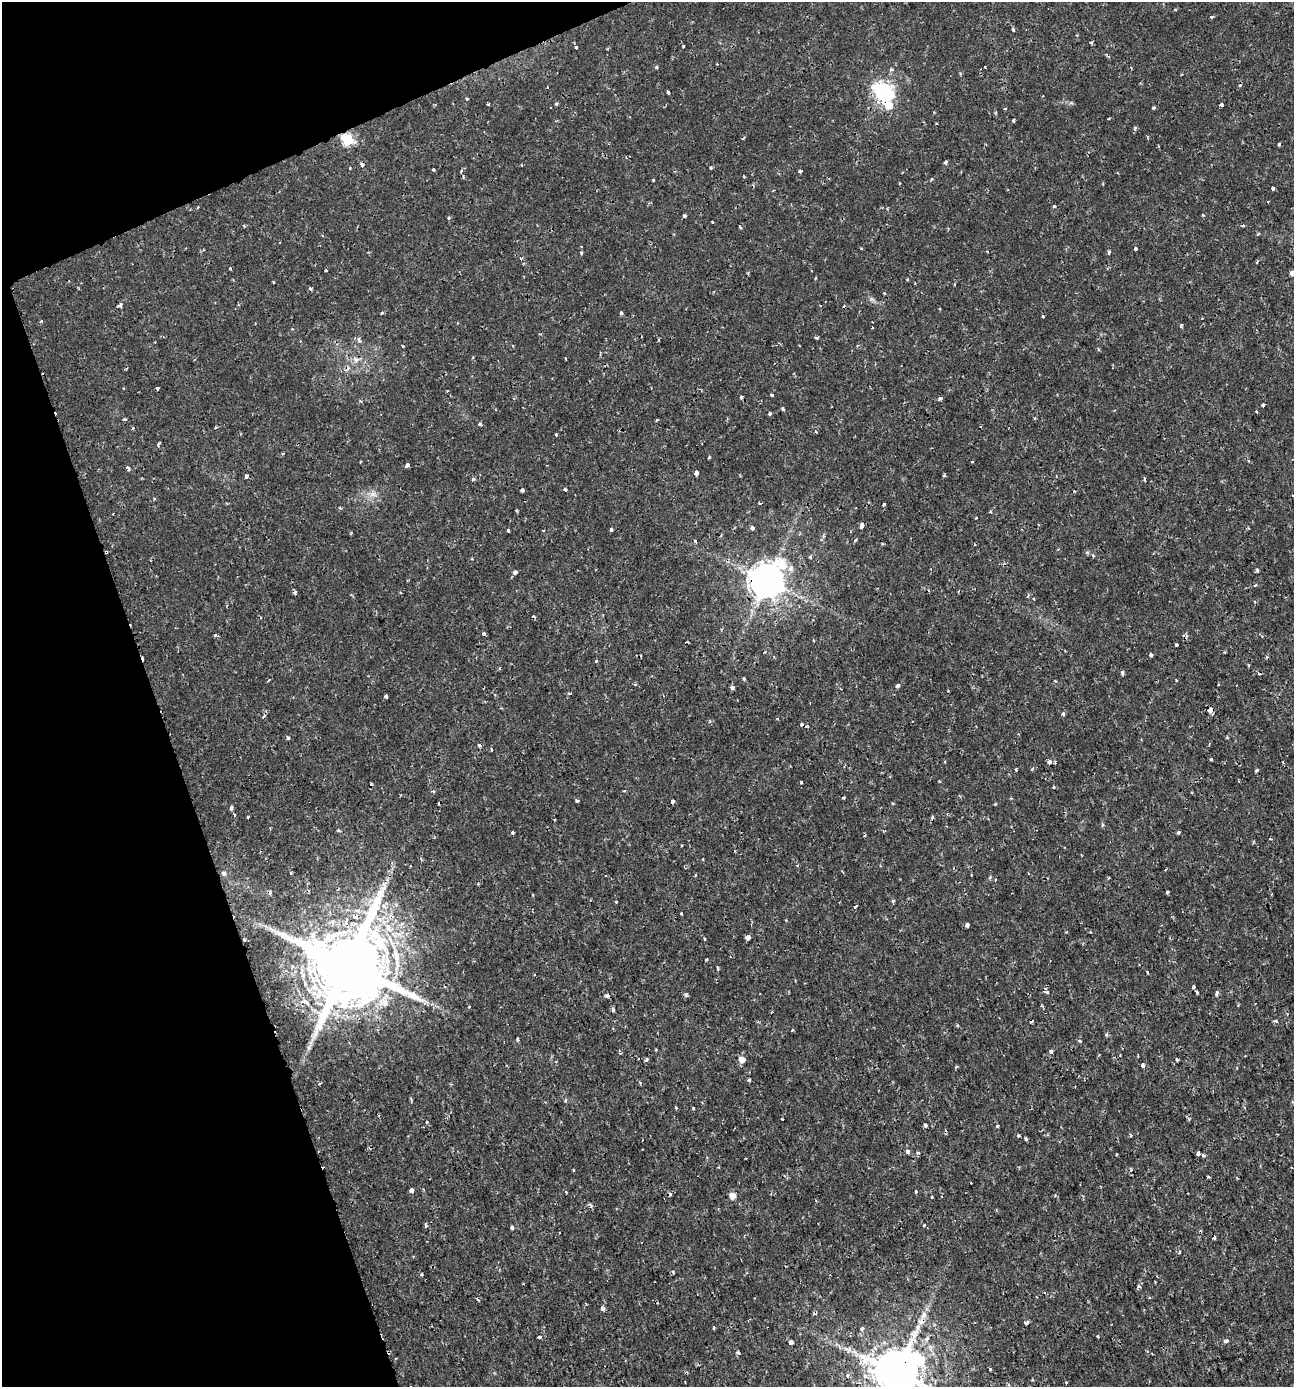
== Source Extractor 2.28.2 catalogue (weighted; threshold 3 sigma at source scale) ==
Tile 5 of 4 x 4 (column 1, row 2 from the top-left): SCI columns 136-1427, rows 2770-4154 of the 5388 x 5543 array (HDU 1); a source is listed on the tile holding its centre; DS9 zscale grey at full resolution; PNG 1296 x 1389 px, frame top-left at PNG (2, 2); no overlay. Shown black and unused: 18% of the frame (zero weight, under 2 of 3 exposures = <1% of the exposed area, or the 3 px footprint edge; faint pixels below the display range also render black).
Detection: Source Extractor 2.28.2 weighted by HDU 2 'WHT'; one run over the whole footprint, this tile lists its part. Background 0.00175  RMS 0.001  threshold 0.00458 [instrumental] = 3 sigma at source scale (4.5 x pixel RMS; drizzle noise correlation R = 1.50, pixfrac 1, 0.0396/0.0396 arcsec/px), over >= 5 px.
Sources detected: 267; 36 cosmic-ray / hot-pixel residue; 1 long thin detection or spike segment (spike, bleed or trail) — not listed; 1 inside a brighter listed object's ellipse — not listed separately; the other 229 listed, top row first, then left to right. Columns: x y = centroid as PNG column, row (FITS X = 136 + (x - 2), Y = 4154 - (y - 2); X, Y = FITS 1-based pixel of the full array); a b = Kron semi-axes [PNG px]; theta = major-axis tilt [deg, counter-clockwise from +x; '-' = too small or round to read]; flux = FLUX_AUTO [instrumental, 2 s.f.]
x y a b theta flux
1212 17 3 3 - 0.25
1013 30 5 4 - 0.15
1091 43 5 3 - 0.11
683 46 3 2 - 0.11
576 47 3 3 - 0.12
985 67 3 3 - 0.12
656 68 4 3 - 0.21
547 87 3 2 - 0.069
668 92 4 3 - 0.18
883 92 8 7 - 40
467 99 3 3 - 0.3
488 104 3 3 - 0.19
556 104 3 3 - 0.29
1221 104 3 3 - 0.72
888 105 8 6 -39 2.7
1005 108 4 2 - 0.096
1154 108 4 3 - 0.14
996 112 4 3 - 0.1
1109 118 3 2 - 0.13
1014 121 3 3 - 0.15
1135 128 6 4 46 0.16
348 140 6 6 - 8.9
1279 144 3 3 - 0.19
946 162 4 3 - 0.29
362 164 4 3 - 0.82
522 165 3 2 - 0.08
350 168 4 2 - 0.076
710 168 3 2 - 0.15
433 170 3 3 - 0.15
461 171 4 3 - 0.18
800 171 4 3 - 0.4
744 176 3 2 - 0.12
931 179 3 3 - 0.18
654 180 4 2 - 0.086
1273 188 3 3 - 0.19
1054 206 3 3 - 0.13
1203 215 4 3 - 0.11
685 216 4 3 - 0.17
449 218 4 3 - 0.15
712 222 3 2 - 0.11
244 226 4 3 - 0.1
740 227 4 3 - 0.19
1258 234 4 3 - 0.099
1135 248 4 3 - 0.24
1109 252 4 3 - 0.26
581 253 4 3 - 0.13
521 259 4 4 - 0.15
230 269 3 3 - 0.11
326 270 3 3 - 0.39
1292 273 6 5 - 0.34
815 278 4 3 - 0.082
310 289 4 4 - 0.2
120 305 6 5 - 0.28
382 313 4 3 - 0.16
621 313 3 3 - 0.27
1043 316 3 3 - 0.16
41 321 5 3 - 0.097
1181 325 4 3 - 0.15
872 328 3 2 - 0.099
816 337 4 3 - 0.26
359 340 7 5 -73 0.32
565 358 3 3 - 0.19
356 360 9 7 -45 0.46
157 388 3 3 - 0.43
771 395 4 2 - 0.11
940 398 5 4 - 0.23
1263 405 3 3 - 0.26
783 409 4 3 - 0.2
770 414 4 3 - 0.23
125 419 5 3 - 0.11
657 420 3 3 - 0.11
480 424 4 3 - 0.24
216 427 5 2 - 0.11
132 428 3 3 - 0.19
815 431 4 2 - 0.09
556 435 3 3 - 0.27
159 444 6 3 53 0.16
709 457 4 3 - 0.1
1249 461 4 3 - 0.11
407 465 4 3 - 0.72
128 468 5 4 - 0.26
696 472 4 3 - 0.81
944 475 4 3 - 0.16
246 476 4 4 - 0.23
473 479 5 4 - 0.18
565 489 4 3 - 0.19
522 490 3 3 - 0.2
373 494 8 6 -44 0.42
759 503 3 3 - 0.26
884 504 3 3 - 0.21
340 508 4 3 - 0.11
516 510 3 3 - 0.21
990 512 4 3 - 0.13
862 525 4 3 - 0.66
752 528 4 3 - 0.48
611 529 4 3 - 0.31
508 531 3 3 - 0.16
855 539 3 3 - 0.35
695 541 4 3 - 0.14
106 552 4 2 - 0.24
1093 555 5 3 - 0.12
810 557 4 4 - 0.16
791 568 9 7 67 0.5
1257 570 6 3 -58 0.19
515 572 4 3 - 0.47
767 580 10 10 - 240
1255 602 4 3 - 0.13
483 634 3 3 - 0.37
813 640 3 2 - 0.094
1176 645 4 3 - 0.24
1151 655 3 3 - 0.53
596 661 3 3 - 0.16
1122 672 4 3 - 0.52
743 678 5 3 - 0.11
1176 680 3 3 - 0.12
897 686 4 4 - 0.29
732 688 5 4 - 0.38
570 693 5 2 - 0.11
386 697 3 3 - 0.26
1210 709 5 4 - 0.86
1063 714 5 4 - 0.17
801 724 3 3 - 0.4
288 738 4 3 - 0.16
1211 759 3 3 - 0.13
1049 762 5 4 - 0.35
1016 770 3 3 - 0.18
1257 770 4 3 - 0.18
801 782 3 3 - 0.19
1054 787 4 3 - 0.14
433 791 4 3 - 0.11
624 791 4 2 - 0.085
577 801 3 3 - 0.34
672 801 4 3 - 0.41
231 808 4 3 - 0.42
947 814 4 3 - 0.099
235 815 4 3 - 0.081
248 817 3 3 - 0.29
932 817 4 3 - 0.21
1102 825 5 4 - 0.15
270 828 2 2 - 0.069
338 830 4 3 - 0.17
1178 832 3 3 - 0.26
512 833 4 3 - 0.4
1270 839 3 3 - 0.15
1165 870 3 2 - 0.11
224 873 5 5 - 0.24
1109 878 3 3 - 0.096
1168 892 4 3 - 0.13
616 901 3 2 - 0.11
893 901 4 4 - 0.16
384 906 8 7 - 0.55
855 906 3 3 - 0.39
681 914 3 2 - 0.1
355 916 9 6 -21 0.51
967 925 3 3 - 3.3
748 938 4 4 - 1.2
244 940 3 3 - 0.19
396 955 47 10 -83 3.8
706 959 3 2 - 0.13
347 965 21 20 - 1400
718 968 5 3 - 0.14
1147 972 4 2 - 0.11
534 975 3 2 - 0.077
1194 987 4 3 - 0.18
1046 992 6 4 -13 0.21
1197 992 4 3 - 0.13
1217 993 6 4 81 0.25
686 994 5 4 - 0.22
607 995 5 4 - 0.37
384 1003 14 10 -17 1
469 1007 3 2 - 0.069
613 1009 4 3 - 0.26
1275 1021 5 4 - 0.21
957 1025 3 3 - 0.11
792 1030 4 3 - 0.1
1106 1035 4 4 - 0.19
517 1039 3 3 - 0.32
1080 1041 4 3 - 0.11
309 1047 7 4 72 0.25
1051 1051 3 3 - 0.64
620 1053 5 3 - 0.098
742 1059 6 6 - 0.8
647 1060 5 3 - 0.25
1177 1060 4 3 - 0.15
1143 1065 4 3 - 0.44
956 1067 3 3 - 0.17
749 1080 3 3 - 0.21
566 1100 4 4 - 0.18
675 1107 4 3 - 0.098
693 1108 3 3 - 0.088
782 1119 3 2 - 0.095
427 1122 3 3 - 0.28
925 1125 4 3 - 0.23
997 1126 3 3 - 0.27
1018 1136 4 3 - 0.16
1026 1139 4 4 - 0.13
908 1152 5 4 - 0.38
918 1153 5 3 - 0.16
1198 1153 4 3 - 0.72
1203 1155 3 3 - 0.24
1131 1169 4 3 - 0.14
573 1170 3 2 - 0.11
412 1190 4 4 - 1
915 1192 3 3 - 0.67
732 1196 5 5 - 1
932 1197 3 3 - 0.16
591 1205 7 3 -59 0.16
996 1209 4 3 - 0.087
924 1225 3 3 - 0.2
426 1226 5 4 - 0.16
512 1228 3 3 - 0.25
1180 1252 4 3 - 0.12
421 1275 4 3 - 0.1
1138 1286 6 5 - 0.2
478 1300 4 3 - 0.11
602 1308 4 3 - 0.41
923 1315 16 7 63 0.82
1026 1322 4 3 - 0.27
714 1328 4 3 - 0.15
862 1329 5 4 - 0.25
1097 1336 3 3 - 0.095
539 1337 4 3 - 0.25
1226 1340 7 5 28 0.22
791 1342 4 4 - 1.2
849 1349 8 4 70 0.24
738 1352 5 4 - 0.2
990 1369 3 3 - 0.15
897 1372 14 13 - 570
847 1376 5 4 - 0.33
Overlapping masked pixels (flux is a lower limit): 12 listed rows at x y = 883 92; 888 105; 348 140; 362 164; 800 171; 106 552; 767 580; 1210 709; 244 940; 396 955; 347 965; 897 1372
Isophote crosses this tile's border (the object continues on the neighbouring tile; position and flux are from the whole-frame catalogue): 2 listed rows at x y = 1292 273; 897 1372